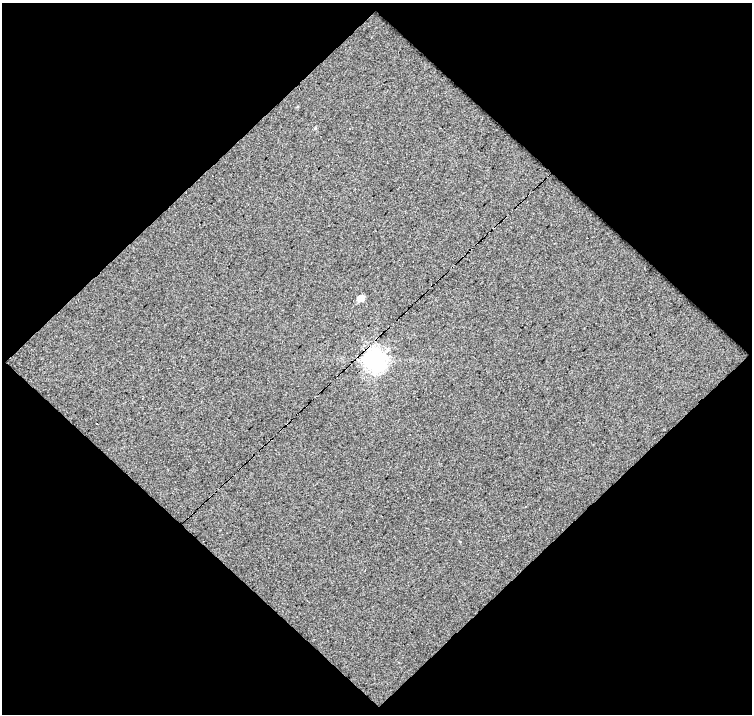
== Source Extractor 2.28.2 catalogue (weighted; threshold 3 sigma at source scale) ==
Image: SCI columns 1-750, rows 19-730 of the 750 x 750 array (HDU 1 of 3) = the unmasked area's bounding box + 8 px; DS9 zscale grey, full resolution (1 PNG px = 1 image px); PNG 754 x 716 px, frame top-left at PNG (2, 3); no overlay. Shown black and unused: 51% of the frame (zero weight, under 5 of 9 exposures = <1% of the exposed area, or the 3 px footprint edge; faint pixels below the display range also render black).
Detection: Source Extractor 2.28.2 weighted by HDU 2 'WHT'. Background -0.00624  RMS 0.058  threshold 0.238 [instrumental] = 3 sigma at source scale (4.09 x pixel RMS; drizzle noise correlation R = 1.36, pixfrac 0.8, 0.0396/0.0396 arcsec/px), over >= 5 px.
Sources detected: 3; all 3 listed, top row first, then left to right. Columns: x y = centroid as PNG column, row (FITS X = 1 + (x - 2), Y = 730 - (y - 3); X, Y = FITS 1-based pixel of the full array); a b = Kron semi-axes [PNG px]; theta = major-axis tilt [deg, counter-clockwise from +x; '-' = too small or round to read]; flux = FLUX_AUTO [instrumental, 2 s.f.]
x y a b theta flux
315 128 4 3 - 6.5
360 298 5 5 - 84
376 360 8 8 - 3700
Overlapping masked pixels (flux is a lower limit): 1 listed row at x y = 376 360